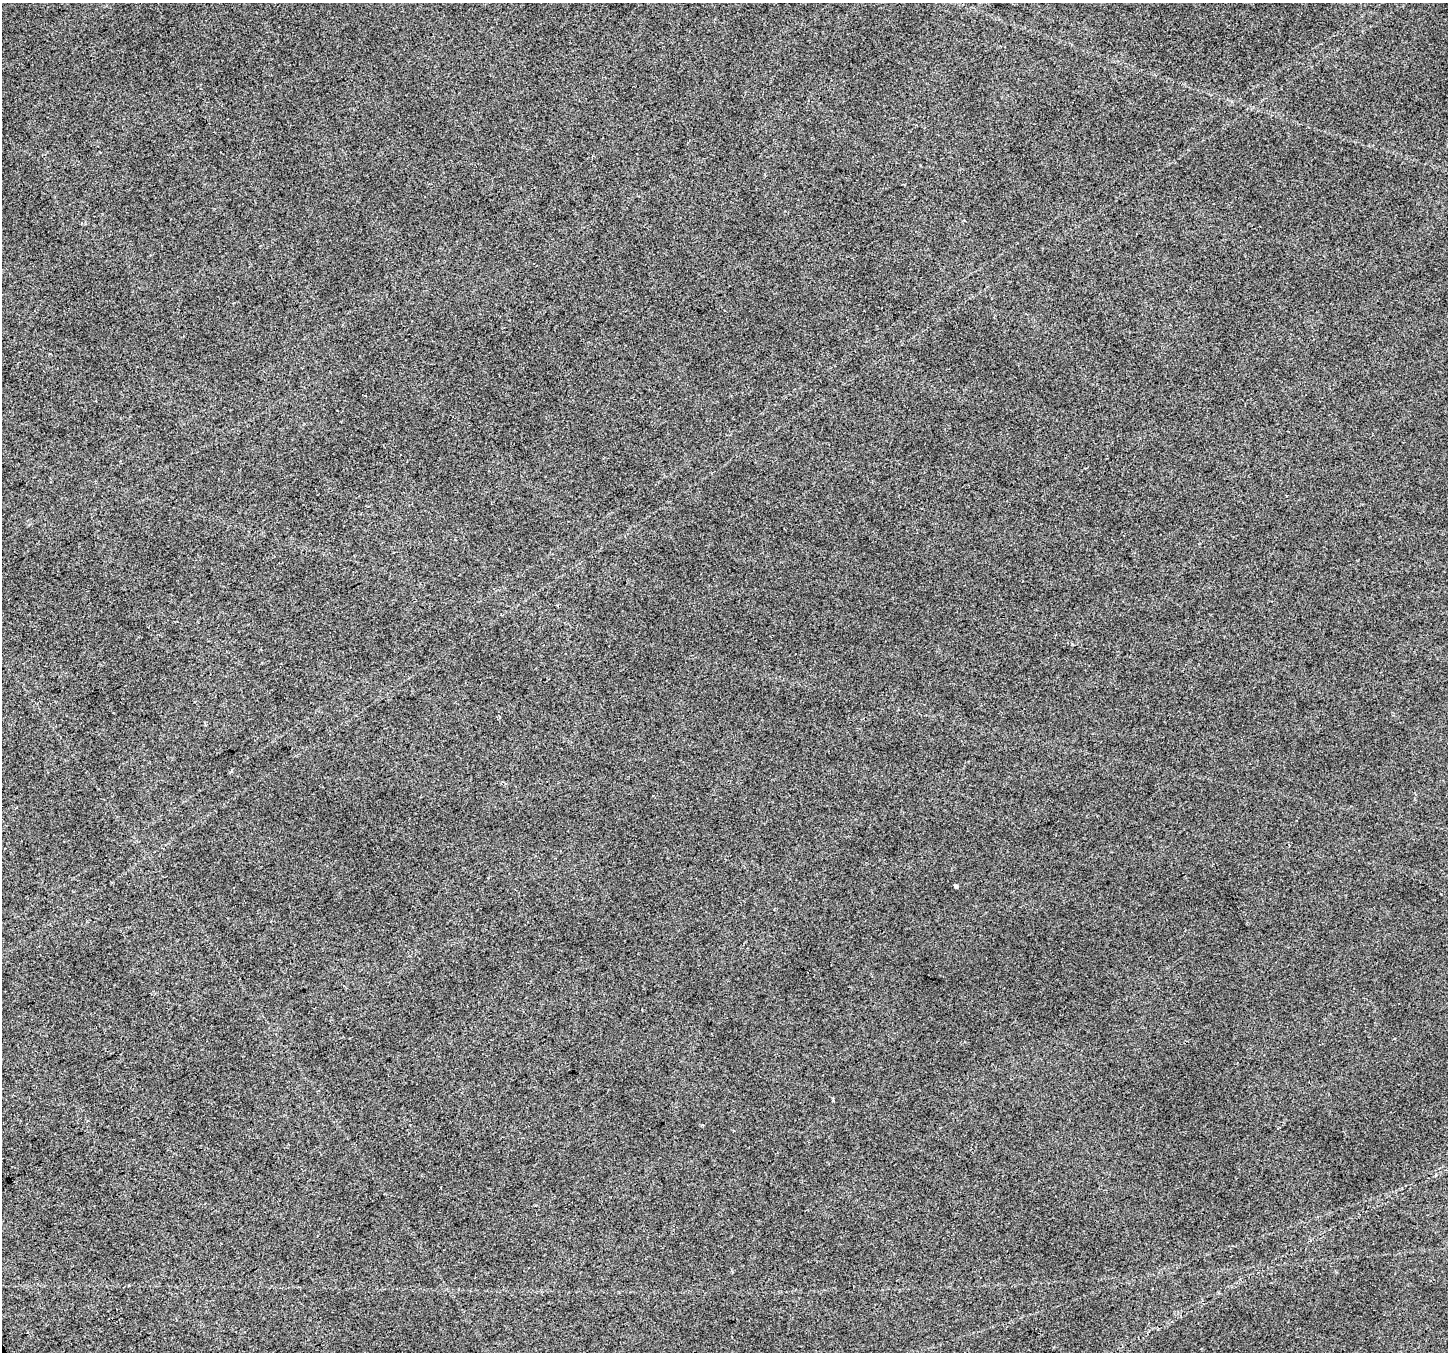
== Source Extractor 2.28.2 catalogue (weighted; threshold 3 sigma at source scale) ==
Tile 7 of 4 x 4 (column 3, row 2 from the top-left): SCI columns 2893-4338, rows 2865-4214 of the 5783 x 5668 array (HDU 1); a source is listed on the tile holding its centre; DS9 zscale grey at full resolution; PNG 1450 x 1354 px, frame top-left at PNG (2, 3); no overlay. Shown black and unused: <1% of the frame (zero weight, under 2 of 3 exposures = <1% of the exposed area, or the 3 px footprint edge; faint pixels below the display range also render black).
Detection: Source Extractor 2.28.2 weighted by HDU 2 'WHT'; one run over the whole footprint, this tile lists its part. Background 0.0539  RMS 0.0093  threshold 0.0421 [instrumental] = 3 sigma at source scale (4.5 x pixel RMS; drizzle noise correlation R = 1.50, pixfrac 1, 0.0396/0.0396 arcsec/px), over >= 5 px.
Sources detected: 3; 1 cosmic-ray / hot-pixel residue — not listed; the other 2 listed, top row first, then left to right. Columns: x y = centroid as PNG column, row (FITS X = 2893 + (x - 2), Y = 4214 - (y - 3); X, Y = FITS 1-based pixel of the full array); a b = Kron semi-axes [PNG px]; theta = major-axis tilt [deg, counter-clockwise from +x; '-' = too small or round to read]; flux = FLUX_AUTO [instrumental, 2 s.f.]
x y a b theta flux
956 887 4 3 - 2.2
1278 1128 3 3 - 1